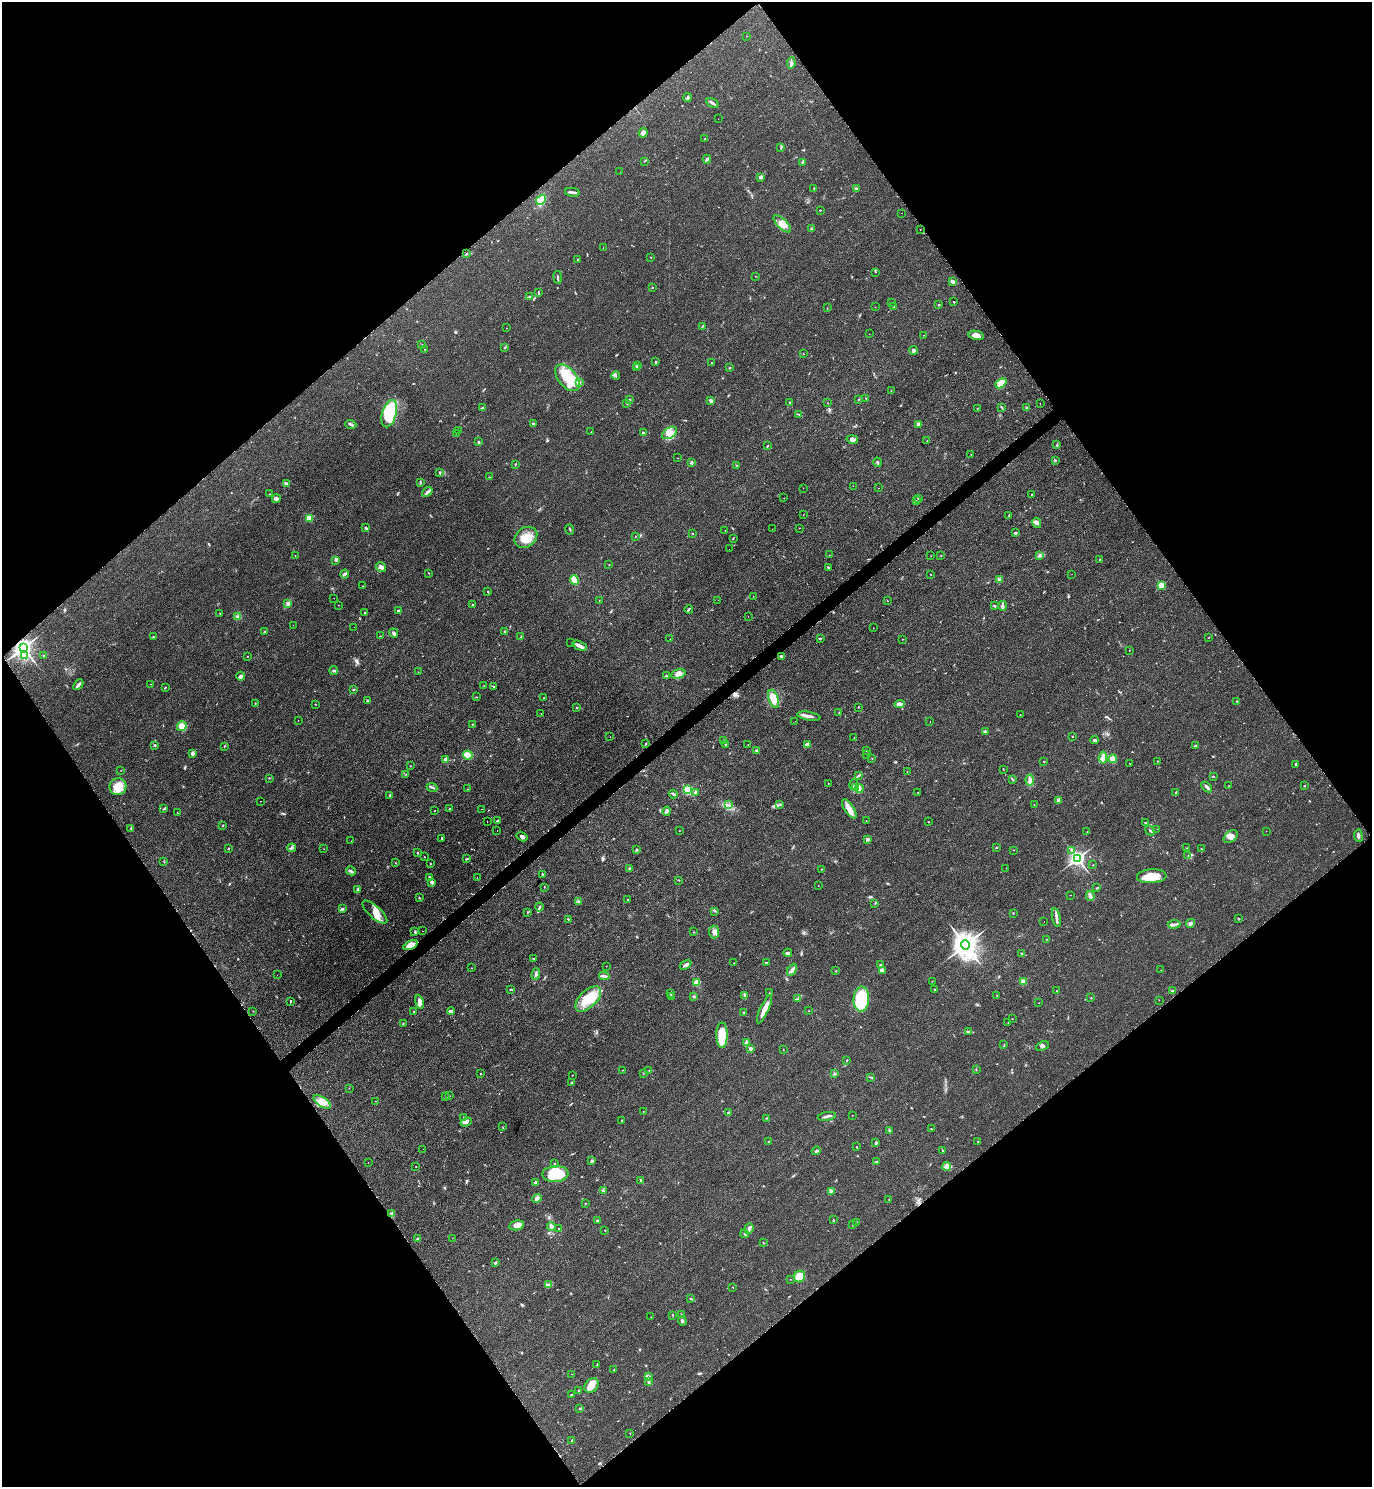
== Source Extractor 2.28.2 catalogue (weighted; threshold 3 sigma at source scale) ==
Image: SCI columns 313-5790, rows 7-5944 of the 5958 x 5961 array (HDU 1 of 3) = the unmasked area's bounding box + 8 px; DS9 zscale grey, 4 x 4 block average (1 PNG px = mean of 4 x 4 image px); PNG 1374 x 1489 px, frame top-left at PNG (2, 2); each listed source drawn as its Kron ellipse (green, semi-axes under 4 px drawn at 4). Shown black and unused: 50% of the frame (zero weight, under 2 of 3 exposures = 1% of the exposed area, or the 3 px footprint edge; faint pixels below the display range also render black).
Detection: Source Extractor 2.28.2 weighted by HDU 2 'WHT'. Background 0.0796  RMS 0.0079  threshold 0.0355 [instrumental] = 3 sigma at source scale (4.5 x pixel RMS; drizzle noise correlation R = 1.50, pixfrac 1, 0.05/0.05 arcsec/px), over >= 5 px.
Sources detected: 514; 1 too faint to see at this stretch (4 x 4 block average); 5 cosmic-ray / hot-pixel residue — neither listed nor drawn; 4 coinciding with a brighter row at this scale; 21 inside a brighter listed object's ellipse — not listed separately; the other 483 listed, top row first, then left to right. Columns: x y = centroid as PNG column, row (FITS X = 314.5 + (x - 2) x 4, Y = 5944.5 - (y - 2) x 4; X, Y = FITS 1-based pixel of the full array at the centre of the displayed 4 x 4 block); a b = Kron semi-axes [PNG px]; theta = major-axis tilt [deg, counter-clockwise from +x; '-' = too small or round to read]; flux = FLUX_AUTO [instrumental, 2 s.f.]
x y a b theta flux
747 36 2 2 - 0.78
791 63 6 3 83 12
688 98 4 2 - 6.5
713 103 6 2 -30 13
718 119 2 2 - 0.84
643 133 5 4 - 17
705 138 2 2 - 1.8
781 147 2 2 - 3
707 159 4 2 - 12
644 161 2 2 - 1.3
802 162 2 2 - 3.5
620 172 2 2 - 0.92
760 177 3 3 - 11
814 188 2 2 - 3
857 188 3 2 - 6.1
572 192 7 2 -11 11
541 200 6 4 48 89
820 210 2 2 - 2.6
902 213 2 2 - 1.1
782 224 11 5 -44 37
811 229 3 2 - 3.4
920 230 2 2 - 0.89
603 247 2 2 - 1.1
466 254 3 2 - 3.5
651 257 2 2 - 3.1
577 259 2 2 - 2.2
876 272 2 2 - 1.9
755 276 2 2 - 1.3
558 277 6 2 -81 6.4
952 282 4 2 - 16
652 287 2 2 - 5.9
538 293 4 2 - 4.8
529 297 3 2 - 4.4
892 302 2 2 - 1.5
954 302 2 2 - 4.1
939 305 2 2 - 3
894 306 2 2 - 4
875 307 2 2 - 1.9
827 308 2 2 - 1.3
702 326 2 2 - 1.7
507 328 2 2 - 0.81
869 334 2 2 - 0.82
923 335 2 2 - 1.8
976 335 7 4 -12 30
422 344 2 2 - 1.6
505 348 3 2 - 5.1
424 349 2 2 - 2
914 350 4 3 - 12
803 354 2 2 - 2
656 362 2 2 - 4.9
711 363 2 2 - 1.7
637 365 3 2 - 4.5
636 368 3 2 - 3.7
729 368 2 2 - 15
616 375 4 2 - 4.4
567 378 15 9 -50 170
579 382 2 2 - 3.3
1001 383 6 3 40 120
891 391 2 2 - 1.2
866 398 2 2 - 1.9
859 399 2 2 - 1.2
629 400 3 2 - 4.8
711 401 3 3 - 12
789 402 3 2 - 4.1
828 403 2 2 - 1.5
627 404 2 2 - 1.8
1040 404 2 2 - 0.89
1002 407 2 2 - 2.6
483 408 2 2 - 11
977 408 2 2 - 2.4
1027 408 3 3 - 8.8
389 414 14 7 73 240
799 414 4 2 - 4.1
351 424 5 2 - 8.2
533 424 2 2 - 37
919 424 3 3 - 15
458 431 2 2 - 1.7
591 432 2 2 - 1.4
456 433 2 2 - 1.3
643 433 4 2 - 6.7
670 433 8 5 33 32
852 439 6 4 -13 18
927 441 2 2 - 2.2
478 442 3 2 - 4
1057 445 2 2 - 3.6
767 446 2 2 - 2.8
971 454 2 2 - 2.8
677 458 2 2 - 1.2
1055 460 2 2 - 2.6
691 462 2 2 - 35
878 462 5 2 - 6.8
515 464 3 2 - 3
737 466 2 2 - 1.5
440 473 3 2 - 4.7
489 477 3 2 - 1.7
420 482 3 2 - 5
286 483 4 2 - 7.1
853 486 2 2 - 1.7
803 488 2 2 - 0.85
878 488 2 2 - 0.97
427 492 6 2 40 11
269 494 2 2 - 0.82
1031 494 2 2 - 1.9
784 498 2 2 - 0.85
918 498 3 2 - 2.5
276 499 4 4 - 10
916 500 2 2 - 1.1
803 515 2 2 - 0.98
1009 515 3 2 - 3.5
309 518 2 2 - 150
1037 523 5 4 - 14
365 528 2 2 - 4
799 528 2 2 - 1.1
570 529 5 2 - 4.5
772 529 2 2 - 0.78
725 530 2 2 - 1.1
1015 533 3 2 - 5.5
692 534 2 2 - 2.9
635 536 2 2 - 3.6
526 537 12 9 37 72
733 538 2 2 - 1.9
729 549 2 2 - 1.4
829 555 2 2 - 1.4
941 555 2 2 - 1.6
295 556 2 2 - 1.4
931 556 2 2 - 1.2
1040 556 3 2 - 5.9
1100 560 2 2 - 2.2
336 561 2 2 - 2
609 565 2 2 - 2.1
381 567 5 4 - 16
828 567 2 2 - 5.5
428 573 2 2 - 2
345 574 4 2 - 11
931 574 2 2 - 1.4
1072 574 2 2 - 0.68
574 580 5 3 - 60
999 580 3 3 - 11
1162 585 2 2 - 220
363 586 2 2 - 1.5
488 592 2 2 - 2.4
753 596 2 2 - 1.2
334 598 2 2 - 9.4
599 600 2 2 - 1.9
718 600 2 2 - 1.3
887 601 2 2 - 1.4
288 604 4 3 - 8.5
338 605 2 2 - 0.79
472 605 2 2 - 2.7
994 605 3 2 - 4.1
1002 606 5 2 - 7.9
689 609 4 2 - 5.7
398 610 3 2 - 5.7
220 613 2 2 - 1.6
365 613 2 2 - 6.5
238 616 4 2 - 5.7
748 616 2 2 - 1.8
293 625 2 2 - 0.71
354 627 2 2 - 1.4
873 628 2 2 - 0.89
264 632 2 2 - 14
505 632 2 2 - 37
394 633 5 2 - 14
380 636 2 2 - 1.6
521 636 3 2 - 2.4
153 637 2 2 - 5.7
820 638 3 2 - 3.8
1208 638 2 2 - 1.2
670 639 2 2 - 2
903 639 2 2 - 1.2
571 642 2 2 - 1.6
580 646 8 2 -26 30
23 648 3 3 - 3100
1129 650 2 2 - 1.2
44 655 2 2 - 3.7
24 656 3 2 - 100
247 656 2 2 - 1.3
782 656 3 2 - 12
334 670 4 3 - 7.3
418 672 2 2 - 0.7
678 674 7 4 16 22
241 676 4 3 - 8.2
666 676 2 2 - 5.3
150 684 2 2 - 1.7
78 685 6 2 47 14
484 685 2 2 - 1.3
494 686 3 2 - 5.1
165 687 2 2 - 2.8
353 690 3 2 - 3.6
476 697 2 2 - 2.4
544 698 2 2 - 1.2
773 699 9 5 -70 63
367 700 3 2 - 3.3
1237 701 2 2 - 3.5
255 703 2 2 - 1.3
315 704 2 2 - 2
900 704 5 3 - 24
858 707 2 2 - 2.1
576 708 3 2 - 2.9
839 712 2 2 - 1.7
541 713 2 2 - 1.4
1020 715 2 2 - 1.2
809 716 12 3 -11 25
298 721 2 2 - 0.85
795 721 2 2 - 1.2
930 721 2 2 - 1.8
472 724 2 2 - 2.1
182 726 5 4 - 41
985 732 2 2 - 2.6
1072 736 2 2 - 1.8
610 737 2 2 - 0.96
854 738 2 2 - 0.91
1094 740 4 3 - 7.5
724 741 3 2 - 9.2
646 744 2 2 - 3.1
725 744 2 2 - 2
807 744 3 2 - 16
155 745 2 2 - 4.7
748 745 2 2 - 1.1
1195 745 2 2 - 6.1
224 746 3 2 - 2.1
757 751 4 3 - 6.6
867 751 4 2 - 3.4
192 753 3 2 - 15
867 754 2 2 - 1.3
468 755 5 4 - 46
1103 758 6 4 84 21
446 759 3 3 - 27
872 759 2 2 - 1.6
1113 759 4 3 - 27
1044 761 2 2 - 2.8
1157 761 2 2 - 2.9
1129 763 2 2 - 2.9
1295 764 2 2 - 5.5
410 766 2 2 - 1.8
1003 769 2 2 - 2.4
121 770 2 2 - 1.1
907 772 2 2 - 2.3
406 774 2 2 - 1.5
858 776 2 2 - 2.9
1213 776 3 2 - 2.7
269 778 2 2 - 3.6
1013 780 2 2 - 1.7
1030 780 5 3 - 21
828 783 2 2 - 3.2
854 785 5 3 - 11
118 786 8 8 - 83
1229 786 2 2 - 0.99
1304 786 2 2 - 2.1
432 787 5 2 - 8.7
855 787 2 2 - 62
1207 787 6 3 -42 11
467 789 2 2 - 1.8
859 789 4 3 - 16
688 790 2 2 - 490
918 792 2 2 - 3.2
1176 792 2 2 - 3.3
695 793 3 3 - 20
673 794 4 2 - 6.5
390 795 2 2 - 4.7
1058 800 4 3 - 15
260 801 2 2 - 1.8
780 804 3 2 - 3.8
728 805 2 2 - 2.3
1034 805 2 2 - 1.2
449 808 2 2 - 3.2
164 809 4 2 - 6.2
482 809 2 2 - 1.1
849 809 11 4 -57 37
434 810 2 2 - 6.2
667 811 4 3 - 8.6
177 813 2 2 - 1.7
498 821 4 3 - 7.4
866 821 2 2 - 2.2
487 822 2 2 - 2.1
928 822 2 2 - 1.9
1145 823 2 2 - 2.9
223 825 2 2 - 1.7
131 828 3 2 - 3.7
1157 829 2 2 - 1.2
1150 830 5 2 - 4.9
497 831 2 2 - 6.6
679 831 2 2 - 1.2
1266 831 2 2 - 1.3
1087 832 2 2 - 2.1
1358 836 6 2 -83 11
522 837 6 3 -33 12
1231 837 8 5 39 31
442 838 2 2 - 15
867 839 2 2 - 45
351 841 2 2 - 0.94
996 847 2 2 - 3
229 848 2 2 - 2.4
292 848 4 3 - 7.2
1187 848 2 2 - 2.2
324 849 2 2 - 1.1
1201 849 2 2 - 2.9
636 850 2 2 - 3.4
1014 850 2 2 - 1
1072 851 2 2 - 2.1
417 853 2 2 - 3.1
1188 856 3 2 - 3.9
424 857 2 2 - 1.3
1077 858 3 2 - 2100
467 859 4 2 - 4.2
164 861 2 2 - 3
396 863 2 2 - 1.9
430 864 2 2 - 2.1
1093 865 2 2 - 1.2
629 868 2 2 - 3.9
1006 868 2 2 - 1.1
821 869 2 2 - 1.8
351 871 5 3 - 8.9
542 874 3 2 - 3.8
1152 876 15 7 3 75
429 877 3 2 - 5.1
477 877 2 2 - 0.97
679 880 2 2 - 2.7
432 882 3 3 - 10
818 886 2 2 - 0.83
544 887 2 2 - 1.8
1097 888 2 2 - 3.4
357 889 3 3 - 6.6
1070 895 2 2 - 1.1
1090 896 5 3 - 11
419 898 2 2 - 2.9
627 899 2 2 - 2
578 901 2 2 - 2.6
875 903 2 2 - 2
539 907 4 2 - 6.4
342 909 2 2 - 23
714 911 2 2 - 1.6
375 912 16 6 -41 42
528 912 3 2 - 2
1013 913 2 2 - 2.4
1056 918 9 2 -79 16
568 919 2 2 - 3.2
1239 919 2 2 - 2
1044 921 2 2 - 0.76
1191 923 4 2 - 8.4
1174 924 6 3 4 12
423 931 2 2 - 0.82
415 932 3 2 - 6.3
694 932 2 2 - 2
714 932 6 5 - 21
1046 939 2 2 - 1.6
410 945 7 4 25 52
965 945 4 4 - 7500
788 953 4 2 - 9.7
1022 953 3 2 - 4.6
534 959 2 2 - 2
766 962 2 2 - 2.2
734 963 2 2 - 1.1
686 965 6 3 34 12
880 965 3 2 - 5.4
606 966 2 2 - 1.2
472 968 2 2 - 1
792 970 6 3 62 14
882 970 4 3 - 20
1161 970 2 2 - 1.3
836 971 2 2 - 2.1
536 974 6 2 72 7.8
277 975 2 2 - 1.5
604 976 5 3 - 11
932 981 2 2 - 1.5
1023 981 2 2 - 140
697 983 4 3 - 43
511 989 2 2 - 3.9
934 989 2 2 - 2.5
1056 991 2 2 - 1.6
1172 991 2 2 - 6
671 993 2 2 - 4.1
769 993 2 2 - 3.8
745 995 3 2 - 5.3
997 995 2 2 - 1.3
694 996 2 2 - 7.2
672 997 2 2 - 1.5
1091 998 2 2 - 1.8
588 999 16 8 44 130
797 999 2 2 - 2
861 999 12 8 87 260
1159 1000 2 2 - 1.1
290 1001 3 2 - 3.7
420 1002 7 3 -76 23
1039 1003 2 2 - 1.4
764 1009 15 3 65 47
253 1011 2 2 - 2.6
414 1011 2 2 - 13
451 1011 4 3 - 8.6
809 1011 2 2 - 1.8
744 1012 2 2 - 2.6
1012 1019 2 2 - 1.3
1008 1023 2 2 - 1.3
403 1024 2 2 - 2.6
968 1031 4 2 - 6.6
722 1035 13 5 89 130
746 1042 3 2 - 4.8
1004 1044 2 2 - 1.7
1042 1046 7 2 24 8.9
751 1048 2 2 - 45
783 1049 2 2 - 1.5
847 1060 3 2 - 3
622 1070 2 2 - 1.5
649 1070 2 2 - 1.5
976 1070 2 2 - 2.6
643 1073 2 2 - 1.4
834 1073 3 2 - 4.6
480 1074 2 2 - 2.4
572 1075 2 2 - 1.6
871 1077 2 2 - 2.1
571 1082 2 2 - 3.4
349 1088 2 2 - 1.4
450 1096 2 2 - 0.94
445 1097 2 2 - 1.9
376 1101 2 2 - 1.2
322 1102 10 4 -33 33
643 1112 2 2 - 1
729 1112 4 2 - 4.6
852 1115 2 2 - 0.85
827 1116 9 2 9 14
463 1117 2 2 - 1.4
766 1118 2 2 - 2.6
622 1120 2 2 - 3.4
466 1122 6 3 20 16
503 1127 2 2 - 1.7
931 1129 2 2 - 1.9
889 1130 2 2 - 2.4
769 1141 3 2 - 2.4
977 1141 2 2 - 1.3
876 1142 3 2 - 5.1
856 1146 2 2 - 2.7
423 1149 2 2 - 0.71
942 1150 2 2 - 2.7
816 1151 4 2 - 9.4
592 1161 3 2 - 6.9
876 1162 2 2 - 7.2
368 1163 2 2 - 0.69
555 1164 2 2 - 2.3
947 1166 4 4 - 16
416 1167 2 2 - 1.4
555 1174 13 8 3 170
641 1181 3 2 - 4
536 1182 3 2 - 12
603 1190 3 2 - 8.1
831 1191 2 2 - 98
537 1198 5 3 - 20
889 1200 3 2 - 2.1
585 1204 2 2 - 2.5
392 1214 4 2 - 7
833 1220 2 2 - 3.4
597 1221 3 2 - 5
857 1222 2 2 - 1.8
516 1225 7 5 11 26
853 1225 2 2 - 2.8
551 1226 4 3 - 14
559 1229 2 2 - 2.1
749 1229 5 2 - 9.1
605 1230 2 2 - 2.5
745 1234 4 2 - 3.5
452 1238 2 2 - 0.71
417 1239 3 3 - 5.7
763 1242 2 2 - 2.7
495 1263 3 2 - 5.8
800 1277 6 5 - 71
790 1279 2 2 - 1.6
548 1285 2 2 - 2.2
733 1287 2 2 - 1.1
690 1299 3 2 - 4
673 1315 2 2 - 1.6
681 1315 2 2 - 1.6
651 1317 2 2 - 0.62
682 1321 4 2 - 7.2
597 1365 3 2 - 2.3
614 1370 2 2 - 2.4
572 1374 2 2 - 0.66
648 1377 4 2 - 24
649 1382 3 2 - 8
592 1385 8 6 47 38
578 1391 3 2 - 3
571 1395 2 2 - 2.2
580 1408 3 2 - 2.2
630 1434 2 2 - 1.5
572 1440 3 2 - 5.7
Overlapping masked pixels (flux is a lower limit): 2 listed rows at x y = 23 648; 410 945
Diffuse or blended objects may show on this block-average render without a row.